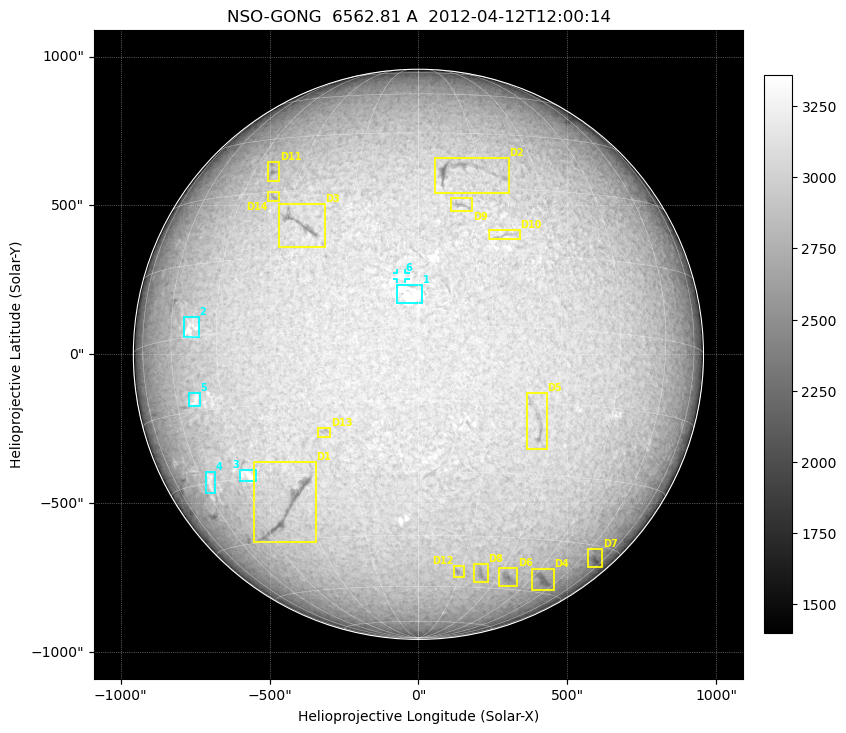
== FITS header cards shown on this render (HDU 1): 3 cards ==
TELESCOP= 'NSO-GONG'           / NSO/GONG Network
WAVELNTH=             6562.808 / [A] exact wavelength of obs
DATE-OBS= '2012-04-12T12:00:14' / Observation start date and time (UTC)

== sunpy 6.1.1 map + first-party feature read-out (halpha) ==
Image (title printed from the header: NSO-GONG  6562.81 A  2012-04-12T12:00:14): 2048 x 2048 px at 1.06 arcsec/px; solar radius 957 arcsec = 900 px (full disc in frame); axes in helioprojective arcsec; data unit not stated in the header (colour bar unlabelled)
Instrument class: HALPHA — H-alpha (6563 A) chromospheric image
Bright regions (plage): reference = the median radial profile (limb darkening/brightening removed); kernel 17 px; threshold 5 sigma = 181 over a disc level ~3021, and >= 1.075x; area >= 63 px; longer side >= 22 px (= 23 arcsec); searched inside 0.97 R_sun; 8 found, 6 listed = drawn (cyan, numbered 1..; 1 of them under ~29 arcsec drawn as corner ticks so the feature stays visible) (cap 20 boxes per figure: the strongest are kept; on H-alpha dark features outrank plage below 1.2x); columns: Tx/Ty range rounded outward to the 5 arcsec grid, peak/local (2 s.f.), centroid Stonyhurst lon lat
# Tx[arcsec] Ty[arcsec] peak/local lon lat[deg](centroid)
1 -75..15 170..235 1.2 -2 +6
2 -790..-735 55..125 1.2 -53 +2
3 -600..-540 -425..-385 1.2 -43 -29
4 -715..-680 -465..-395 1.1 -57 -30
5 -770..-735 -175..-130 1.1 -53 -13
6 -75..-45 250..275 1.1 -3 +10
Dark features (filaments and sunspots): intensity divided by the median radial (limb-darkening) profile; local-median window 148 px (8% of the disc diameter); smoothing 5 px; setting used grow <= 0.95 with closing radius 7 px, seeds <= 0.88 or >= 162 px of the 54-px (= 57 arcsec) line detector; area >= 63 px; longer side >= 22 px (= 23 arcsec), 11 px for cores <= 0.7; searched inside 0.97 R_sun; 14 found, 14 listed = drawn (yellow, D1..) (cap 20 boxes per figure: the strongest are kept; on H-alpha dark features outrank plage below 1.2x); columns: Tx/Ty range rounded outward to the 5 arcsec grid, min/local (2 s.f., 1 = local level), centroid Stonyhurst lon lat
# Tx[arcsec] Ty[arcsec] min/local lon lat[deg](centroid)
D1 -555..-345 -635..-360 0.78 -34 -37
D2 55..305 540..660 0.77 +9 +34
D3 -470..-315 355..505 0.8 -26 +22
D4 380..455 -795..-720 0.84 +51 -56
D5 360..430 -320..-130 0.84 +26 -20
D6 270..335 -780..-715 0.84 +34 -56
D7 570..620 -715..-655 0.85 +68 -48
D8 185..235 -765..-705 0.87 +23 -56
D9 110..185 480..525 0.86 +10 +26
D10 235..340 385..420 0.89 +19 +19
D11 -505..-465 580..645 0.85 -39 +35
D12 115..155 -750..-710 0.87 +14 -55
D13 -340..-295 -280..-245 0.88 -21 -21
D14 -505..-465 515..545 0.88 -35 +29
Off-limb: outside the limb everything is below the colour-scale floor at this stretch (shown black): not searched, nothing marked